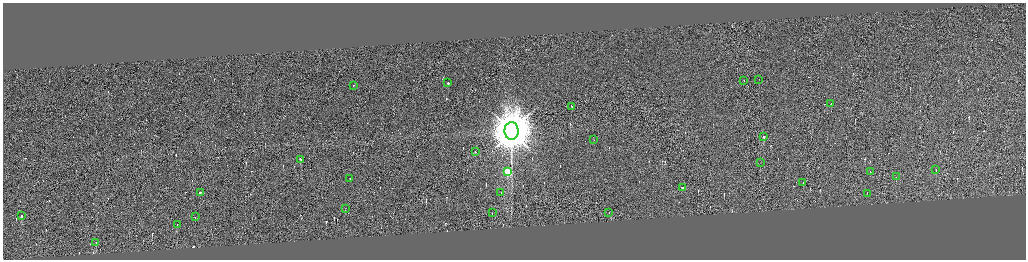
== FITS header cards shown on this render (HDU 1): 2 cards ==
NAXIS1  =                 4093
NAXIS2  =                 1029

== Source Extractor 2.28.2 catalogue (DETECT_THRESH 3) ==
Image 4093 x 1029 px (HDU 1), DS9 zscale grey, zoomed out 1/4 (1 PNG px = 4 x 4 image px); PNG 1028 x 262 px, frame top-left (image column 3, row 1029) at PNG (3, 3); each listed source drawn as its Kron ellipse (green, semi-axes under 4 px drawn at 4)
Background 0.271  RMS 4.2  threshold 12.6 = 3 sigma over >= 5 px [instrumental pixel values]
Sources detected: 303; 274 cannot appear on this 1/4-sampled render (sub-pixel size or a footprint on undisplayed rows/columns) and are neither listed nor drawn; the other 29 listed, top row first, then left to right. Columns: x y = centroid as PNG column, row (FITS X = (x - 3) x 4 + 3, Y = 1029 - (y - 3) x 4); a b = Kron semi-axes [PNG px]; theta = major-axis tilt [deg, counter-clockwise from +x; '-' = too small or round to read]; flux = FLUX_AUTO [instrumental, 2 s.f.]
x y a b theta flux
759 80 2 1 - 3.0e+02
744 81 2 1 - 4.7e+04
448 83 2 1 - 2.4e+04
354 86 2 1 - 1.8e+04
831 104 2 1 - 1.7e+04
572 107 2 1 - 1.5e+04
512 131 9 7 -89 1.5e+07
764 137 2 1 - 3.0e+04
594 140 2 1 - 8.2e+02
475 152 2 1 - 2.0e+04
301 160 2 1 - 2.6e+04
760 163 2 1 - 2.4e+03
936 170 2 1 - 6.5e+03
507 172 3 3 - 1.4e+05
870 172 2 1 - 1.6e+04
896 177 2 1 - 8.0e+03
350 179 2 1 - 7.4e+03
803 183 2 1 - 6.9e+03
682 188 2 1 - 2.2e+04
200 193 2 1 - 3.9e+04
501 193 2 1 - 3.4e+03
867 194 2 1 - 9.8e+03
345 209 2 1 - 2.1e+04
492 213 2 1 - 1.1e+04
609 213 2 1 - 7.7e+03
22 216 2 1 - 1.2e+04
195 217 2 1 - 2.4e+04
177 225 2 1 - 7.4e+03
96 243 3 1 - 8.5e+03
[274 sub-pixel or undisplayed-footprint detections neither listed nor drawn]